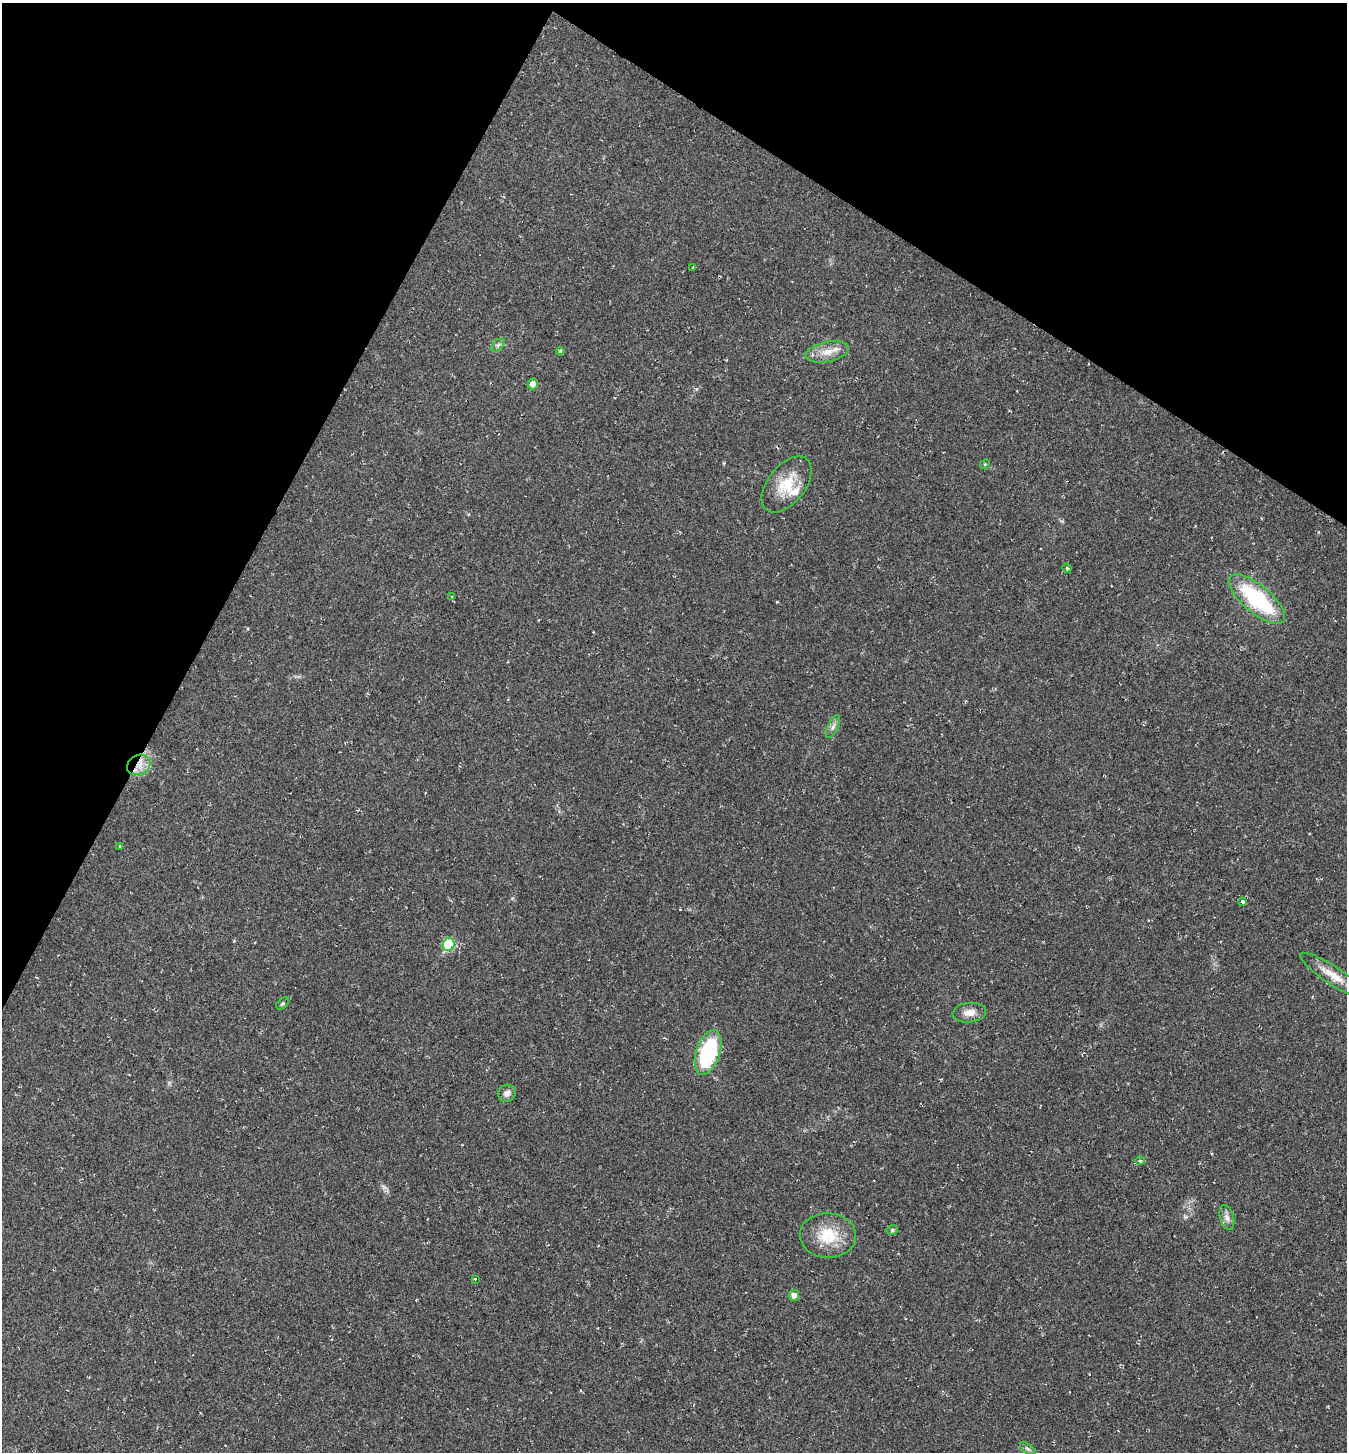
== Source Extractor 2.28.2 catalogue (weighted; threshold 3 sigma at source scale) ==
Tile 2 of 4 x 4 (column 2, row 1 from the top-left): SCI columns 1630-2974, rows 4351-5800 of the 5808 x 5800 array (HDU 1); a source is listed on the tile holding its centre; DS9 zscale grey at full resolution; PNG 1349 x 1454 px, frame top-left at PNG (2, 3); each listed source drawn as its Kron ellipse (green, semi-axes under 4 px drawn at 4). Shown black and unused: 25% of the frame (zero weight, under 2 of 3 exposures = <1% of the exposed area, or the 3 px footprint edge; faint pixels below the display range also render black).
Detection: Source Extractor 2.28.2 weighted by HDU 2 'WHT'; one run over the whole footprint, this tile lists its part. Background 0.0201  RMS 0.0059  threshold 0.0266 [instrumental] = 3 sigma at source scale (4.5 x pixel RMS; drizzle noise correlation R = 1.50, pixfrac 1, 0.05/0.05 arcsec/px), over >= 5 px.
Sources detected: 30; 1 cosmic-ray / hot-pixel residue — neither listed nor drawn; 2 inside a brighter listed object's ellipse — not listed separately; the other 27 listed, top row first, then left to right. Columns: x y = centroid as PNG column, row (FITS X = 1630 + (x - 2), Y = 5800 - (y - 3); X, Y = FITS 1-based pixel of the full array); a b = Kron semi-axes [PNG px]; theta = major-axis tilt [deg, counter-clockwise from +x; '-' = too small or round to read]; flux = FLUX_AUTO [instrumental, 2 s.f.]
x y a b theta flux
692 268 3 3 - 1.4
498 345 8 4 45 1.4
560 351 4 4 - 0.79
827 352 22 10 11 7.7
533 384 5 5 - 4
985 464 5 4 - 0.63
787 484 32 19 52 18
1067 568 5 4 - 0.64
452 596 3 2 - 0.66
1257 599 35 14 -40 55
833 727 12 5 66 2.3
139 765 12 9 26 6.7
119 846 4 2 - 0.48
1243 902 3 3 - 17
449 944 6 5 - 32
1333 975 39 9 -33 11
283 1003 7 4 44 0.89
969 1013 17 9 6 5.6
708 1053 23 12 73 59
507 1093 9 8 - 3.1
1140 1161 5 3 - 0.69
1227 1217 13 7 -75 2.9
892 1230 6 4 15 1.1
828 1235 28 22 -1 20
475 1279 3 3 - 1.6
794 1295 5 5 - 2.7
1028 1449 9 4 -35 1.4
Overlapping masked pixels (flux is a lower limit): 1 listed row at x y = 139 765